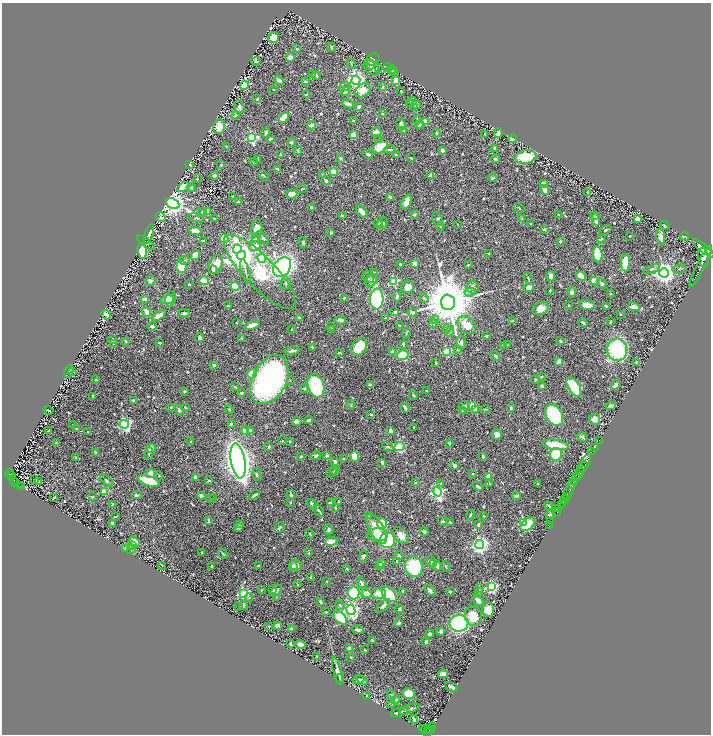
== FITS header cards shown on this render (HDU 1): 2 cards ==
NAXIS1  =                 1417
NAXIS2  =                 1464

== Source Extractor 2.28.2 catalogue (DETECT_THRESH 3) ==
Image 1417 x 1464 px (HDU 1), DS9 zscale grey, zoomed out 1/2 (1 PNG px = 2 x 2 image px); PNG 713 x 736 px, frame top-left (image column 1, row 1463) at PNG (2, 3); each listed source drawn as its Kron ellipse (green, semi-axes under 4 px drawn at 4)
Background 0.764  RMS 0.013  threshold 0.0385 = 3 sigma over >= 5 px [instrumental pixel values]
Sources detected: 988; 52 cannot appear on this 1/2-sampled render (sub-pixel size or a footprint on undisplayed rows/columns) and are neither listed nor drawn; of the other 936, the 500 brightest by FLUX_AUTO listed and drawn (436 fainter detections omitted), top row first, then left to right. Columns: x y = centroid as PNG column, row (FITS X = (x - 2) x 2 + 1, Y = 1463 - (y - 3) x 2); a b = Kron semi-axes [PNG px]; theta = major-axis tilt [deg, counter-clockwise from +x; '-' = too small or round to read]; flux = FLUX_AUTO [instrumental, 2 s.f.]
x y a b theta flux
273 37 5 5 - 49
331 47 4 2 - 3.9
297 49 4 3 - 2.6
290 57 4 3 - 15
373 60 7 6 - 8.2
256 61 4 3 - 7.8
351 63 5 3 - 2.7
370 64 5 2 - 3.7
388 67 5 2 - 2.9
372 68 9 6 -37 16
378 68 3 2 - 2.6
391 70 5 3 - 3.1
393 71 5 3 - 3.1
312 75 3 3 - 2.8
316 76 4 3 - 9.1
279 80 5 3 - 11
356 80 4 4 - 1500
305 81 3 2 - 4.9
395 81 3 2 - 55
244 85 5 4 - 220
345 87 6 4 17 8.7
383 87 4 3 - 2.8
273 89 2 2 - 2.7
363 90 8 6 35 36
346 91 5 3 - 13
401 91 3 2 - 3.5
306 94 4 3 - 3.5
257 99 3 2 - 3.7
412 101 4 3 - 3.6
410 103 4 3 - 4.5
348 104 6 3 -22 17
416 105 4 3 - 18
239 107 7 5 -72 8.1
359 107 4 3 - 8.3
415 107 3 3 - 8.8
382 114 2 2 - 4.1
235 115 3 3 - 7.4
284 117 6 3 49 46
417 119 5 3 - 2.8
353 121 3 2 - 10
426 122 3 3 - 49
401 124 6 3 -69 10
420 124 5 4 - 4.6
312 125 4 3 - 17
219 127 7 5 80 52
404 131 3 3 - 3
376 132 5 4 - 17
266 133 5 3 - 8.8
436 133 4 3 - 3.6
498 133 5 3 - 14
485 134 3 2 - 3.4
353 135 4 3 - 32
252 138 4 4 - 440
270 139 3 2 - 5.8
512 139 4 3 - 7.3
379 140 3 3 - 5.6
291 142 5 4 - 5.1
226 146 3 3 - 4.1
380 147 9 6 41 63
494 149 4 3 - 8.5
390 150 6 3 2 5.3
442 150 4 3 - 11
298 151 4 2 - 2.7
368 154 5 4 - 6.4
280 155 3 2 - 4.2
396 155 3 2 - 5.2
526 157 10 6 8 120
341 158 3 2 - 7.1
411 158 2 2 - 3.6
257 159 3 2 - 4.4
495 159 5 4 - 4.2
253 162 4 2 - 4.3
190 164 3 3 - 4.4
221 165 3 2 - 4
278 169 4 2 - 7.8
333 172 3 3 - 130
322 174 4 3 - 2.6
214 175 4 3 - 5.3
263 175 6 2 -48 2.9
431 175 2 2 - 43
492 178 4 2 - 5.5
197 179 3 2 - 4.2
326 180 5 3 - 6.5
543 183 2 2 - 51
183 187 6 4 31 81
191 188 4 3 - 5.5
302 189 5 2 - 3
545 190 5 4 - 26
588 192 3 2 - 3.2
292 194 6 5 - 15
233 197 4 2 - 3.6
390 197 3 2 - 9.2
238 202 3 2 - 4.1
406 202 8 4 68 28
173 203 7 5 -26 3000
311 207 3 2 - 8.6
519 208 6 3 -27 3.7
202 211 3 2 - 3.4
207 211 4 2 - 22
361 212 7 3 -47 30
414 214 4 3 - 5.6
342 215 3 2 - 4.4
558 215 4 3 - 2.7
594 216 4 3 - 3.3
161 217 5 3 - 4.4
196 218 8 4 -16 4.1
214 219 2 2 - 2.6
438 219 7 5 -62 7
522 219 2 2 - 3.7
638 219 4 3 - 22
596 220 7 3 -86 19
378 223 5 3 - 3
383 223 6 5 - 6
531 223 3 2 - 2.7
457 224 3 2 - 2.6
665 225 4 3 - 4.2
440 227 4 3 - 3.6
257 228 9 5 85 29
544 229 3 2 - 9.7
605 230 7 4 31 4.8
195 231 6 3 -10 41
331 232 3 3 - 5
149 234 10 4 71 23
630 236 2 2 - 5.7
684 236 5 2 - 12
661 237 8 4 -82 17
263 238 7 4 -46 5.3
224 239 4 4 - 85
255 239 4 3 - 3.4
601 239 4 3 - 2.8
203 241 3 2 - 4.1
560 241 3 2 - 7
146 243 10 4 -37 3.2
303 243 6 3 -81 4.3
255 246 6 4 13 20
704 248 14 3 -37 6800
237 249 4 4 - 230
142 251 7 4 -83 280
489 253 3 2 - 4.4
598 254 8 4 -83 120
195 255 5 3 - 39
241 255 5 4 - 4600
703 257 10 5 -82 5700
262 258 4 4 - 280
184 260 5 3 - 3.5
625 263 9 4 87 87
216 264 10 7 65 31
400 264 2 2 - 5.7
415 264 4 3 - 18
468 265 3 2 - 5
701 266 23 2 63 3500
182 267 6 5 - 140
282 267 10 8 52 1600
652 269 9 4 21 7.4
679 269 7 3 11 3.2
213 270 4 3 - 4.3
245 271 13 3 -75 6.6
260 272 49 15 -46 460
374 272 4 3 - 3.8
664 273 4 4 - 2700
551 276 5 4 - 14
581 276 5 4 - 30
368 277 6 5 - 7.4
528 278 6 2 -69 4.4
150 281 5 5 - 9.4
204 281 4 4 - 68
372 281 7 5 44 15
394 281 4 3 - 240
594 281 4 3 - 89
286 283 7 5 83 7
602 283 6 4 -49 6
189 284 2 2 - 4.6
235 286 5 4 - 100
407 287 6 6 - 35
472 287 6 6 - 11
529 287 5 4 - 18
550 290 3 2 - 3.9
470 292 6 3 8 5.5
572 292 5 3 - 12
610 294 2 2 - 2.8
397 296 5 3 - 9.9
344 298 2 2 - 7.3
424 298 5 4 - 3.9
144 299 3 2 - 15
170 299 7 5 78 44
377 299 10 6 86 740
168 300 7 4 12 24
448 302 8 7 - 25000
569 305 2 2 - 2.9
587 305 8 4 -11 23
228 306 2 2 - 6.7
606 306 4 2 - 11
634 307 6 3 -12 34
541 308 8 6 23 36
146 312 5 3 - 29
395 312 3 3 - 6.3
184 313 6 3 -5 7.3
412 313 5 4 - 8.8
620 314 3 2 - 4.6
106 315 5 4 - 9.8
159 316 7 4 32 26
299 318 4 3 - 9.8
386 318 4 3 - 3.4
340 320 5 3 - 18
435 320 4 4 - 4.8
512 321 4 2 - 9.1
610 322 3 2 - 4.7
236 323 2 2 - 3.3
583 323 5 2 - 10
433 324 4 3 - 3.3
252 325 8 3 19 41
467 325 10 7 -42 61
152 326 5 4 - 5.2
330 326 2 2 - 2.7
399 326 3 2 - 3.5
291 329 2 2 - 3.8
332 329 3 3 - 14
447 329 4 3 - 3.3
450 332 5 4 - 7.4
406 333 5 3 - 5
487 336 2 2 - 3.5
200 338 4 3 - 7.5
242 338 3 2 - 5.4
113 340 3 2 - 17
125 341 3 3 - 3.9
560 341 3 2 - 5.5
461 342 7 4 -85 12
160 343 2 2 - 5.9
114 344 3 2 - 12
403 344 4 3 - 6.6
504 345 3 2 - 5.4
507 345 3 2 - 2.7
312 347 3 2 - 2.8
359 347 9 7 52 69
458 349 4 3 - 3.3
617 350 11 10 - 370
292 351 7 3 8 12
447 351 3 3 - 210
392 352 4 3 - 9
339 353 3 2 - 2.9
403 355 6 4 16 150
496 356 5 3 - 9
559 361 4 2 - 21
637 362 3 2 - 5.4
436 363 3 2 - 4.2
214 365 3 3 - 5.7
69 371 7 2 67 7.7
72 372 4 3 - 3.1
252 374 5 4 - 35
541 377 4 2 - 2.6
96 380 3 2 - 3.6
269 380 26 17 63 1300
290 380 3 3 - 3.1
535 380 4 3 - 2.9
370 385 4 2 - 12
616 385 5 3 - 14
316 386 12 8 -73 550
542 386 2 2 - 13
235 387 4 3 - 3
574 387 11 5 -58 150
304 389 4 4 - 3.7
185 391 3 2 - 2.6
427 391 4 3 - 4.3
241 393 4 3 - 8.3
413 395 5 3 - 3
93 396 4 2 - 7.4
133 401 3 3 - 12
351 405 5 3 - 3.4
472 405 3 3 - 69
465 406 6 4 -41 5.7
611 406 5 3 - 10
171 407 3 3 - 2.8
185 407 2 2 - 8.1
405 407 5 2 - 9.5
511 408 4 3 - 5.4
229 409 4 4 - 3.3
475 409 3 3 - 52
485 409 4 3 - 2.9
48 410 5 2 - 4.6
179 410 5 3 - 8.3
463 410 3 3 - 5.4
371 414 2 2 - 4.6
554 415 11 8 -59 320
595 419 5 5 - 24
309 420 4 2 - 5.3
296 422 5 2 - 20
73 424 2 2 - 2.5
124 424 5 4 - 640
231 424 4 3 - 4.8
414 427 2 2 - 4.7
77 429 3 3 - 6
251 430 4 3 - 8.6
49 431 3 2 - 6.4
245 431 4 3 - 19
390 431 4 3 - 14
88 432 2 2 - 9.8
497 434 5 5 - 27
582 437 5 3 - 6.8
599 440 2 1 - 24
282 441 2 2 - 2.7
289 441 3 2 - 2.7
190 442 2 2 - 2.7
56 443 2 2 - 2.9
449 443 3 2 - 4.8
555 445 13 5 -9 90
269 446 4 2 - 4.4
388 447 6 3 -28 4.9
399 447 5 4 - 210
594 448 2 1 - 35
151 449 5 4 - 36
95 452 3 3 - 4.9
591 452 2 1 - 180
149 454 6 2 77 3.5
556 454 6 6 - 91
327 455 4 3 - 6.6
301 456 2 2 - 6
316 456 5 3 - 6.5
355 456 5 4 - 89
483 456 3 2 - 8.5
76 457 2 2 - 8.6
343 459 2 2 - 9.2
238 461 17 7 -80 4200
587 461 6 3 67 1000
335 462 4 3 - 7.3
382 462 4 3 - 6.4
455 465 4 3 - 11
583 467 6 2 62 1200
335 470 5 4 - 3.2
580 471 4 2 - 200
332 472 6 3 38 2.8
10 473 4 2 - 59
151 473 5 4 - 35
257 474 6 4 -78 6
472 474 4 3 - 3
578 474 2 1 - 190
11 475 2 1 - 7.6
159 476 4 4 - 3.1
489 476 4 3 - 27
196 477 3 3 - 24
577 477 4 2 - 790
35 479 3 2 - 4.4
14 480 3 2 - 75
38 481 3 2 - 3.3
107 481 8 3 -39 5.2
149 481 11 5 -18 110
209 481 3 2 - 6.2
575 481 3 2 - 580
16 482 2 1 - 10
416 483 2 2 - 19
490 483 3 2 - 4.3
441 484 3 3 - 2.8
537 484 2 2 - 3.1
572 485 4 3 - 1300
20 486 2 1 - 27
478 486 5 2 - 5.7
22 487 2 1 - 4.1
104 491 3 3 - 110
569 491 8 2 58 2500
437 492 5 4 - 790
137 495 5 3 - 6
201 495 4 3 - 9.7
255 495 6 2 37 9.5
291 495 4 2 - 9.4
516 496 4 4 - 5.6
566 496 2 1 - 340
54 497 4 2 - 3.7
92 497 3 2 - 4.2
214 497 3 2 - 2.7
210 499 3 2 - 3.4
564 500 5 2 - 690
338 501 2 2 - 6.1
290 502 4 3 - 3.2
330 503 3 2 - 6.7
312 504 5 3 - 8.3
112 505 4 2 - 4.1
561 505 3 2 - 150
549 506 4 2 - 3.4
335 508 3 2 - 3.3
559 509 2 1 - 250
319 511 6 2 -51 6.3
557 512 2 1 - 33
550 514 5 2 - 8.4
368 515 4 3 - 4.6
470 515 5 2 - 3.7
484 516 3 2 - 4
115 517 4 2 - 3.5
208 520 3 2 - 4.8
443 521 5 3 - 5.1
524 522 3 3 - 280
551 522 2 1 - 10
112 523 3 2 - 15
450 523 3 2 - 5.4
382 524 5 5 - 78
528 524 8 5 42 120
240 525 2 2 - 13
478 525 4 3 - 5.2
549 526 2 1 - 13
238 527 4 3 - 7
280 528 6 3 41 5.6
329 529 5 4 - 9.7
377 529 16 7 -61 60
424 532 4 2 - 13
310 534 5 3 - 3.4
378 535 10 6 -5 33
401 536 10 6 -48 25
387 540 8 7 - 500
331 541 6 4 6 40
134 542 6 5 - 51
132 545 3 3 - 9.8
480 545 4 4 - 1500
126 549 3 3 - 47
131 549 5 3 - 3
201 552 2 2 - 3.1
309 553 2 2 - 3.1
223 554 5 2 - 4
399 555 4 3 - 3.9
363 556 6 3 76 6.6
431 561 5 5 - 14
397 562 3 3 - 8.2
382 563 4 4 - 33
433 564 3 3 - 4.4
162 565 3 2 - 3.3
296 565 6 5 - 19
212 566 3 2 - 10
259 566 4 2 - 4.8
293 566 5 3 - 9.6
380 566 4 3 - 24
437 566 5 3 - 20
414 567 10 9 - 200
446 567 5 3 - 3
347 569 3 2 - 3.1
311 577 4 3 - 6.8
327 582 2 2 - 9.7
361 583 6 3 -56 7.5
297 585 2 2 - 2.9
492 586 4 4 - 470
272 589 3 2 - 5.7
480 589 2 2 - 7.2
261 590 2 2 - 8.7
276 590 6 4 43 28
430 590 6 3 -46 9.6
402 591 2 2 - 2.9
478 591 4 3 - 5
450 592 3 2 - 4.9
243 593 4 3 - 470
353 593 6 6 - 230
378 593 7 5 -3 28
366 594 5 4 - 34
389 595 9 5 -44 330
249 597 4 3 - 3.5
276 597 2 2 - 2.8
478 601 6 3 -34 20
320 602 3 2 - 9.1
244 605 5 4 - 4.9
340 605 5 3 - 6
383 606 9 4 45 11
239 607 2 2 - 4.1
400 609 4 3 - 4.8
351 610 5 4 - 840
488 610 7 6 - 39
326 612 2 2 - 4
473 616 10 8 -67 55
340 618 8 5 -42 160
398 623 4 3 - 5.9
459 623 9 8 - 480
277 625 4 3 - 15
269 626 2 2 - 2.8
291 628 2 2 - 28
358 630 6 3 -13 8.2
441 631 4 3 - 12
430 634 2 2 - 33
373 640 3 2 - 4.4
426 642 3 3 - 17
290 644 3 2 - 7.6
300 645 5 3 - 47
350 648 3 3 - 15
365 650 3 2 - 3.7
317 657 3 2 - 5.3
351 657 2 2 - 3.5
337 671 14 4 -76 14
443 674 5 3 - 38
340 679 5 2 - 4.3
358 680 6 2 14 12
362 680 6 4 -35 10
452 687 7 3 -30 12
408 694 6 5 - 100
392 695 5 3 - 3.8
367 696 3 3 - 4.4
396 700 5 3 - 3.4
390 703 5 3 - 3.5
409 709 11 3 20 6.4
400 712 9 3 18 5.6
396 713 4 2 - 3.8
414 719 4 2 - 9.6
432 727 3 2 - 170
422 729 2 2 - 110
429 729 2 2 - 67
431 729 2 1 - 150
426 730 6 4 2 510
428 733 3 2 - 400
At the frame edge (FLAGS 8, measured only in part): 1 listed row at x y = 428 733
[436 fainter detections neither listed nor drawn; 52 sub-pixel or undisplayed-footprint detections neither listed nor drawn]